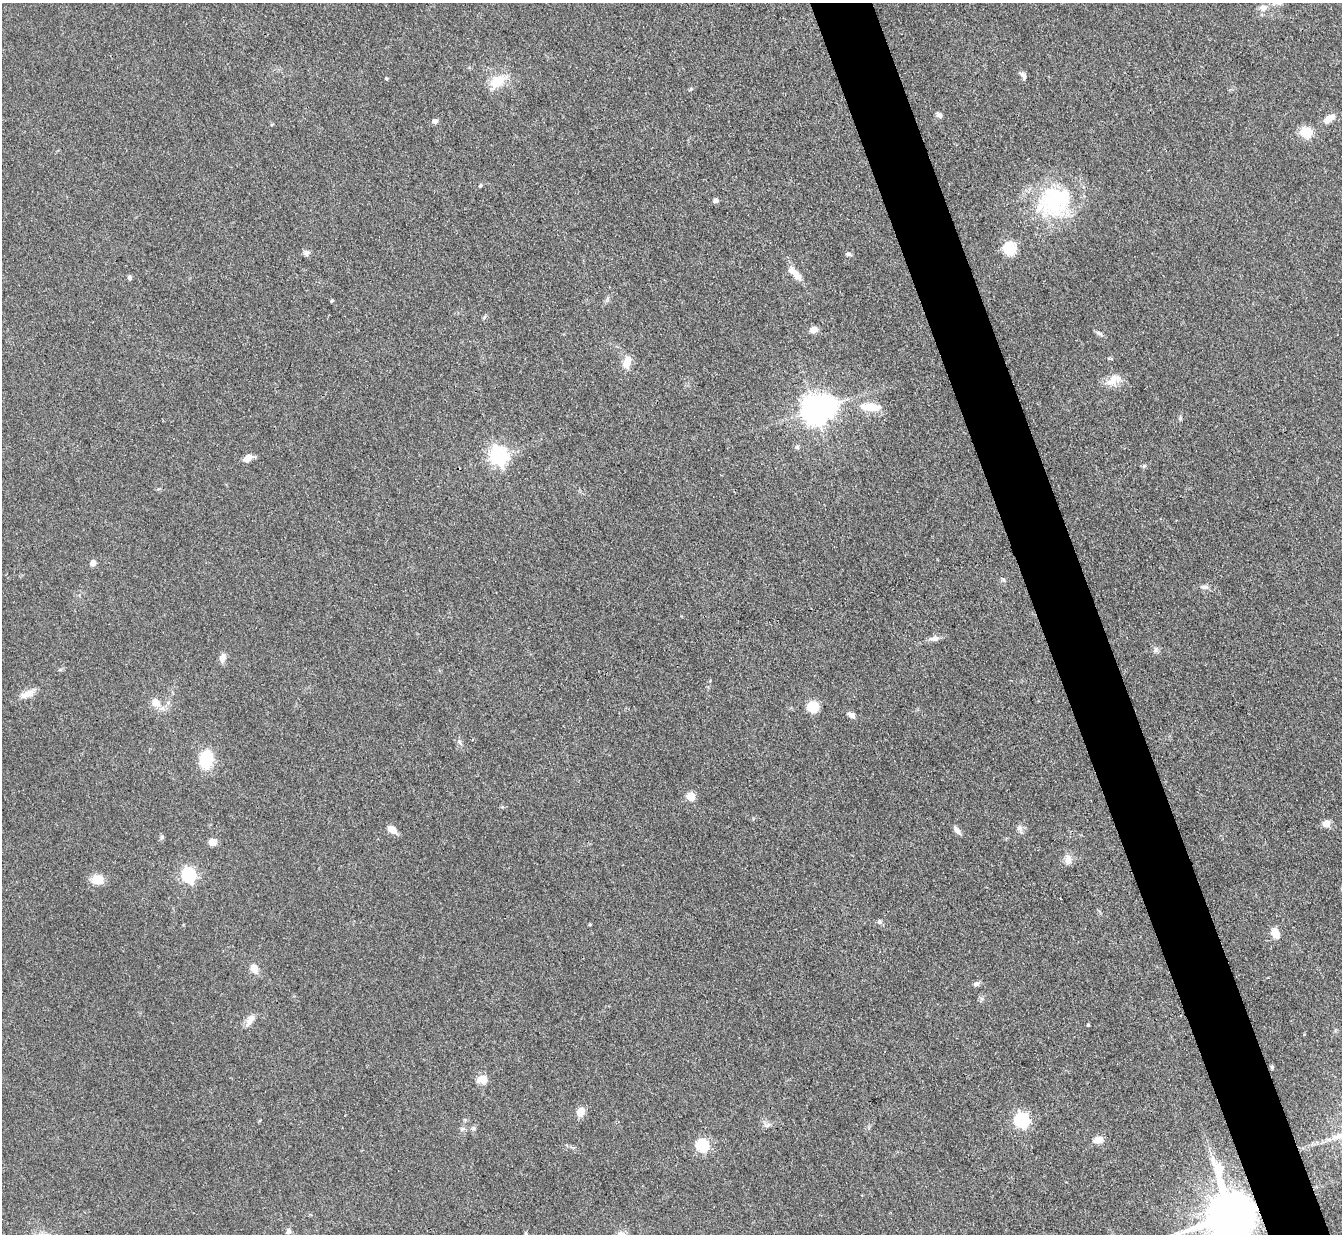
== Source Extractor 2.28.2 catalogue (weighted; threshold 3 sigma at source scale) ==
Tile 6 of 4 x 4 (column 2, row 2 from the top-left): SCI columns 1341-2680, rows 2738-3969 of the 5362 x 5347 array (HDU 1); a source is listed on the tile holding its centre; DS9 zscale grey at full resolution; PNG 1344 x 1236 px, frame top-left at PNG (2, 3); no overlay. Shown black and unused: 5% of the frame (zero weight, under 3 of 4 exposures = <1% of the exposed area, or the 3 px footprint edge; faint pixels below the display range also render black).
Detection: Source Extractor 2.28.2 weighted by HDU 2 'WHT'; one run over the whole footprint, this tile lists its part. Background 0.0547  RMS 0.005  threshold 0.0226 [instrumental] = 3 sigma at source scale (4.5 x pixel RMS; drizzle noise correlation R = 1.50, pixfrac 1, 0.05/0.05 arcsec/px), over >= 5 px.
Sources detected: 69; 1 inside a brighter object's white glare — not listed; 1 inside a brighter listed object's ellipse — not listed separately; the other 67 listed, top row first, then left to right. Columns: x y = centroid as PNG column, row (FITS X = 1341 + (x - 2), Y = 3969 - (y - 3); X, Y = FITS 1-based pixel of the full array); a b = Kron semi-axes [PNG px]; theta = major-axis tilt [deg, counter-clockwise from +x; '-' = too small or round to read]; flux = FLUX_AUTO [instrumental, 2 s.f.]
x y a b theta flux
1263 8 9 7 -2 2.9
1023 75 11 6 -55 1.9
386 79 4 3 - 0.57
497 81 25 14 39 10
691 89 5 4 - 0.58
939 115 8 6 -49 1.6
1329 118 15 7 35 4.7
435 121 6 5 - 2.1
1307 132 14 11 -15 8.9
480 185 5 4 - 0.7
716 200 6 5 - 1.7
1054 201 46 40 37 51
1010 248 7 6 - 52
306 253 8 7 - 1.7
848 254 7 5 -10 0.99
797 275 19 9 -53 4.5
130 278 6 5 - 1.1
332 301 3 3 - 0.71
814 329 9 7 16 3.2
1098 332 7 4 -1 0.93
627 362 17 9 77 6.1
1113 380 23 12 31 5.9
870 407 29 10 -4 9.7
816 410 9 8 - 640
1180 417 6 4 -72 0.73
797 447 6 5 - 0.91
499 456 7 7 - 200
248 458 11 6 28 4.2
1144 466 6 4 42 0.74
93 563 5 5 - 3.6
1003 580 7 4 -1 0.83
1204 587 11 6 -4 1.8
934 639 12 7 5 2.2
1156 650 9 4 -90 1.2
222 658 12 7 77 2.7
27 694 21 8 22 4.8
156 703 9 8 - 5.8
812 706 9 8 - 13
851 715 11 6 -22 2
460 742 7 4 -87 1.1
206 759 15 11 86 21
691 796 5 5 - 17
1326 823 7 6 - 4.6
1019 828 8 7 - 1.8
392 830 11 7 -38 4.1
957 831 11 5 -51 2.5
162 837 6 5 - 0.89
212 842 8 7 - 3.4
1068 860 15 9 85 3.3
188 875 6 6 - 100
97 879 12 10 -9 7.3
879 922 7 6 - 1.1
590 925 4 3 - 0.58
1276 933 10 7 -74 8.1
254 968 13 8 -64 4.1
976 984 8 6 21 1.5
250 1020 17 8 59 3.6
1088 1025 3 3 - 0.55
1272 1067 6 4 -72 0.6
482 1079 11 8 14 5.8
580 1112 8 7 - 6.9
1022 1120 7 6 - 96
767 1125 9 5 18 1.4
1098 1140 13 9 10 3.6
702 1145 6 6 - 59
1232 1216 14 13 - 3300
288 1231 7 6 - 1.4
Overlapping masked pixels (flux is a lower limit): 1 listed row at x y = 1232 1216
Isophote crosses this tile's border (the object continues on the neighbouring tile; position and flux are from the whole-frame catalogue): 1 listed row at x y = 1232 1216